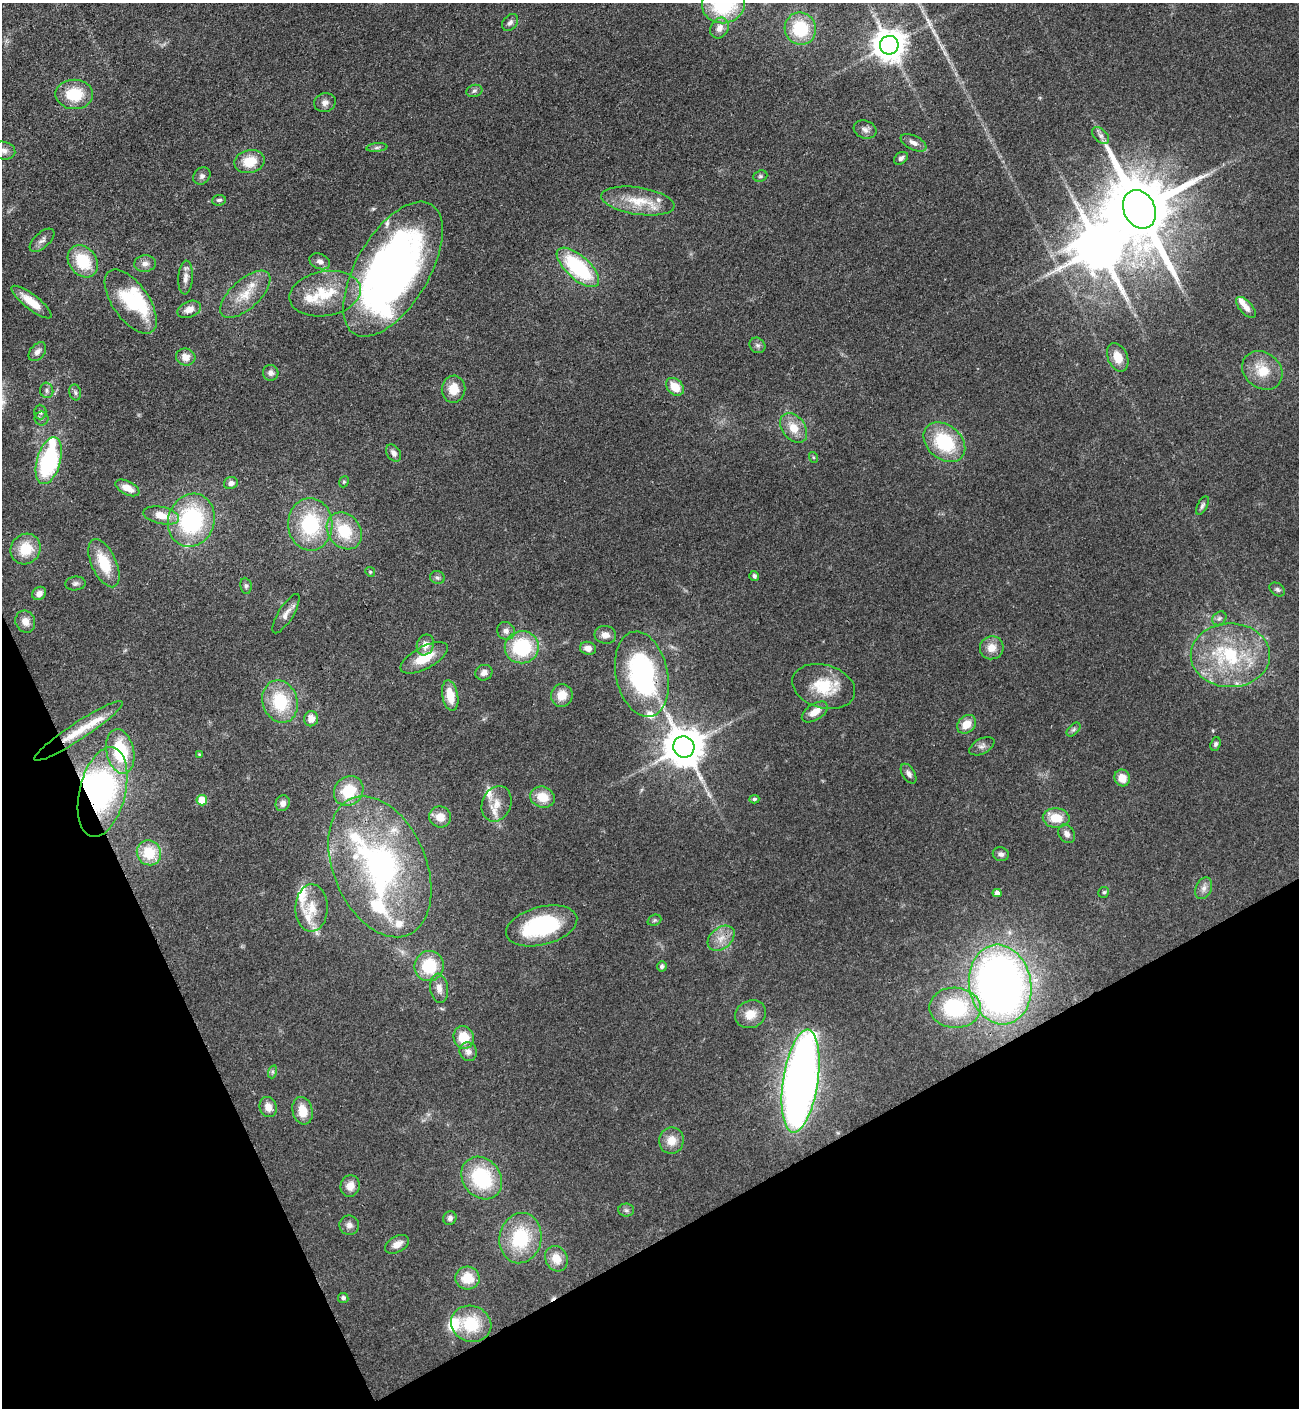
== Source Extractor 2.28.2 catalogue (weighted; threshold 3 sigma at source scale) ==
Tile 14 of 4 x 4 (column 2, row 4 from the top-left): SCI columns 1676-2972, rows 100-1505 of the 5807 x 5820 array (HDU 1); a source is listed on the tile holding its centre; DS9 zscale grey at full resolution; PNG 1301 x 1410 px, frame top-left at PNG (2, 3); each listed source drawn as its Kron ellipse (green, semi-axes under 4 px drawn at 4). Shown black and unused: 22% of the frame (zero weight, under 3 of 4 exposures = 9% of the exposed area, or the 3 px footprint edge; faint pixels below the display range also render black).
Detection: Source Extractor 2.28.2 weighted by HDU 2 'WHT'; one run over the whole footprint, this tile lists its part. Background 0.0416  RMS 0.0055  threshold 0.025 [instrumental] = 3 sigma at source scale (4.5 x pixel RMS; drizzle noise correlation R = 1.50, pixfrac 1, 0.05/0.05 arcsec/px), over >= 5 px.
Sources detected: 163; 4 inside a brighter object's white glare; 1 cosmic-ray / hot-pixel residue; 1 long thin detection or spike segment (spike, bleed or trail) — neither listed nor drawn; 17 inside a brighter listed object's ellipse — not listed separately; the other 140 listed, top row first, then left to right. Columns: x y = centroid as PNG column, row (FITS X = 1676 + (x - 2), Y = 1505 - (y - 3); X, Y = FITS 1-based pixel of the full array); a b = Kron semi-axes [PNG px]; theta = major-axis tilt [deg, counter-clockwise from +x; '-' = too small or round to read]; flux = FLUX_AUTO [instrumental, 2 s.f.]
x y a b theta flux
724 4 21 19 12 46
510 22 9 7 50 1.9
719 28 11 8 61 4.1
800 29 16 15 - 26
889 45 9 9 - 970
474 91 8 6 16 1.4
74 94 19 14 0 19
325 103 11 9 18 2.9
865 130 11 9 -18 2.8
1101 136 10 6 -45 2.2
914 143 14 7 -26 3.2
377 147 10 4 5 1.4
4 151 11 8 -15 3.1
901 158 8 5 35 1.7
249 161 15 11 12 13
202 176 9 7 45 2
760 176 7 5 21 1.1
219 200 7 5 7 1.4
638 201 37 13 -9 17
1139 209 20 15 -64 6500
42 240 15 7 41 2.7
83 261 17 13 -52 21
320 261 11 7 -22 2.8
145 264 11 8 7 3.3
578 267 26 11 -42 51
393 269 75 36 59 310
185 278 17 7 86 3.9
245 294 31 14 42 13
325 294 36 22 9 25
32 302 24 7 -38 11
131 302 37 18 -55 31
1246 307 13 6 -48 3.9
189 309 12 8 22 4.9
757 345 8 7 - 1.8
37 352 11 7 50 2.7
186 357 10 8 -16 5.1
1118 357 15 9 -67 8.6
1262 370 22 17 -40 14
271 373 8 7 - 2.4
675 387 10 7 -46 10
453 389 13 12 - 8.8
47 390 8 6 -77 1.6
75 392 8 6 -74 1.3
40 412 7 6 - 1.5
41 418 7 7 - 1.5
794 428 16 11 -51 9.2
944 442 23 17 -41 34
393 453 9 6 -57 2.5
813 457 5 3 - 0.62
49 461 24 12 74 63
344 482 6 4 68 0.9
231 483 7 6 - 2
127 488 13 6 -27 6.2
1202 506 10 5 62 1.5
161 515 18 8 -11 8.5
191 520 27 23 71 63
310 524 26 22 -87 41
344 531 20 16 -51 21
26 549 16 14 48 14
104 563 26 12 -65 18
370 572 5 4 - 0.8
754 576 5 4 - 1.4
437 578 7 6 - 1.4
75 583 10 7 7 1.8
246 586 8 5 -81 1.4
1277 589 8 6 -33 1.4
39 593 7 6 - 3.1
286 614 23 7 58 3.9
1219 618 8 6 44 1.5
25 622 11 9 -70 4.8
506 631 9 8 - 2.6
605 635 11 9 -9 4.1
425 645 11 8 69 4.4
522 647 17 16 - 38
588 648 8 6 -14 4.1
992 648 12 11 - 6.3
1230 655 40 32 0 50
424 658 26 11 28 14
484 673 9 7 23 3.2
642 674 43 26 -78 98
824 686 32 21 -17 21
450 695 15 8 -79 11
562 695 11 11 - 8
280 701 21 17 -72 27
815 712 14 8 33 6.7
311 719 7 7 - 4.9
967 724 10 8 43 7
1073 730 8 5 45 1.3
79 731 52 8 33 15
1216 744 7 5 67 1.2
982 746 13 7 28 2.4
684 747 11 10 - 1700
120 752 22 13 -78 31
199 754 4 4 - 0.59
909 774 11 6 -59 2.3
1122 778 8 7 - 6.7
349 791 16 14 46 18
102 792 46 23 76 110
542 797 12 10 -19 9.7
754 799 5 4 - 1.1
202 800 5 5 - 15
283 803 8 7 - 3
497 804 18 14 67 8.1
440 817 11 10 - 6.8
1056 818 13 9 -3 11
1067 834 10 8 -58 2.8
149 853 13 12 - 15
1001 854 8 6 -13 1.9
380 867 74 46 -67 150
1204 888 11 8 65 2.9
1104 892 6 5 - 1.2
997 893 4 4 - 3
312 908 23 16 89 12
654 920 7 5 21 0.98
542 926 36 19 15 52
721 938 15 10 40 6.3
429 966 15 14 - 23
662 966 5 5 - 1.4
1000 984 40 31 -79 360
439 988 15 9 -83 4
955 1008 25 20 -3 45
750 1014 16 13 26 8.1
464 1037 11 10 - 13
468 1052 9 8 - 3.1
272 1072 7 4 72 1.1
800 1081 52 17 81 440
268 1107 10 8 -72 5.2
303 1111 14 10 -75 8.6
671 1141 13 12 - 7.3
482 1178 23 19 -52 39
350 1186 11 9 75 5.3
626 1210 8 6 -2 1.5
450 1218 7 6 - 1.9
349 1225 10 9 - 2.9
520 1238 25 21 79 33
397 1244 13 8 28 4.8
556 1259 13 11 -61 8
467 1278 12 11 - 12
343 1298 5 5 - 1.5
471 1324 20 18 -18 24
Overlapping masked pixels (flux is a lower limit): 4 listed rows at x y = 1230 655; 642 674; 79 731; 102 792
Isophote crosses this tile's border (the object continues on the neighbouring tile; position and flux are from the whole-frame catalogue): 2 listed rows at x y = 724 4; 4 151